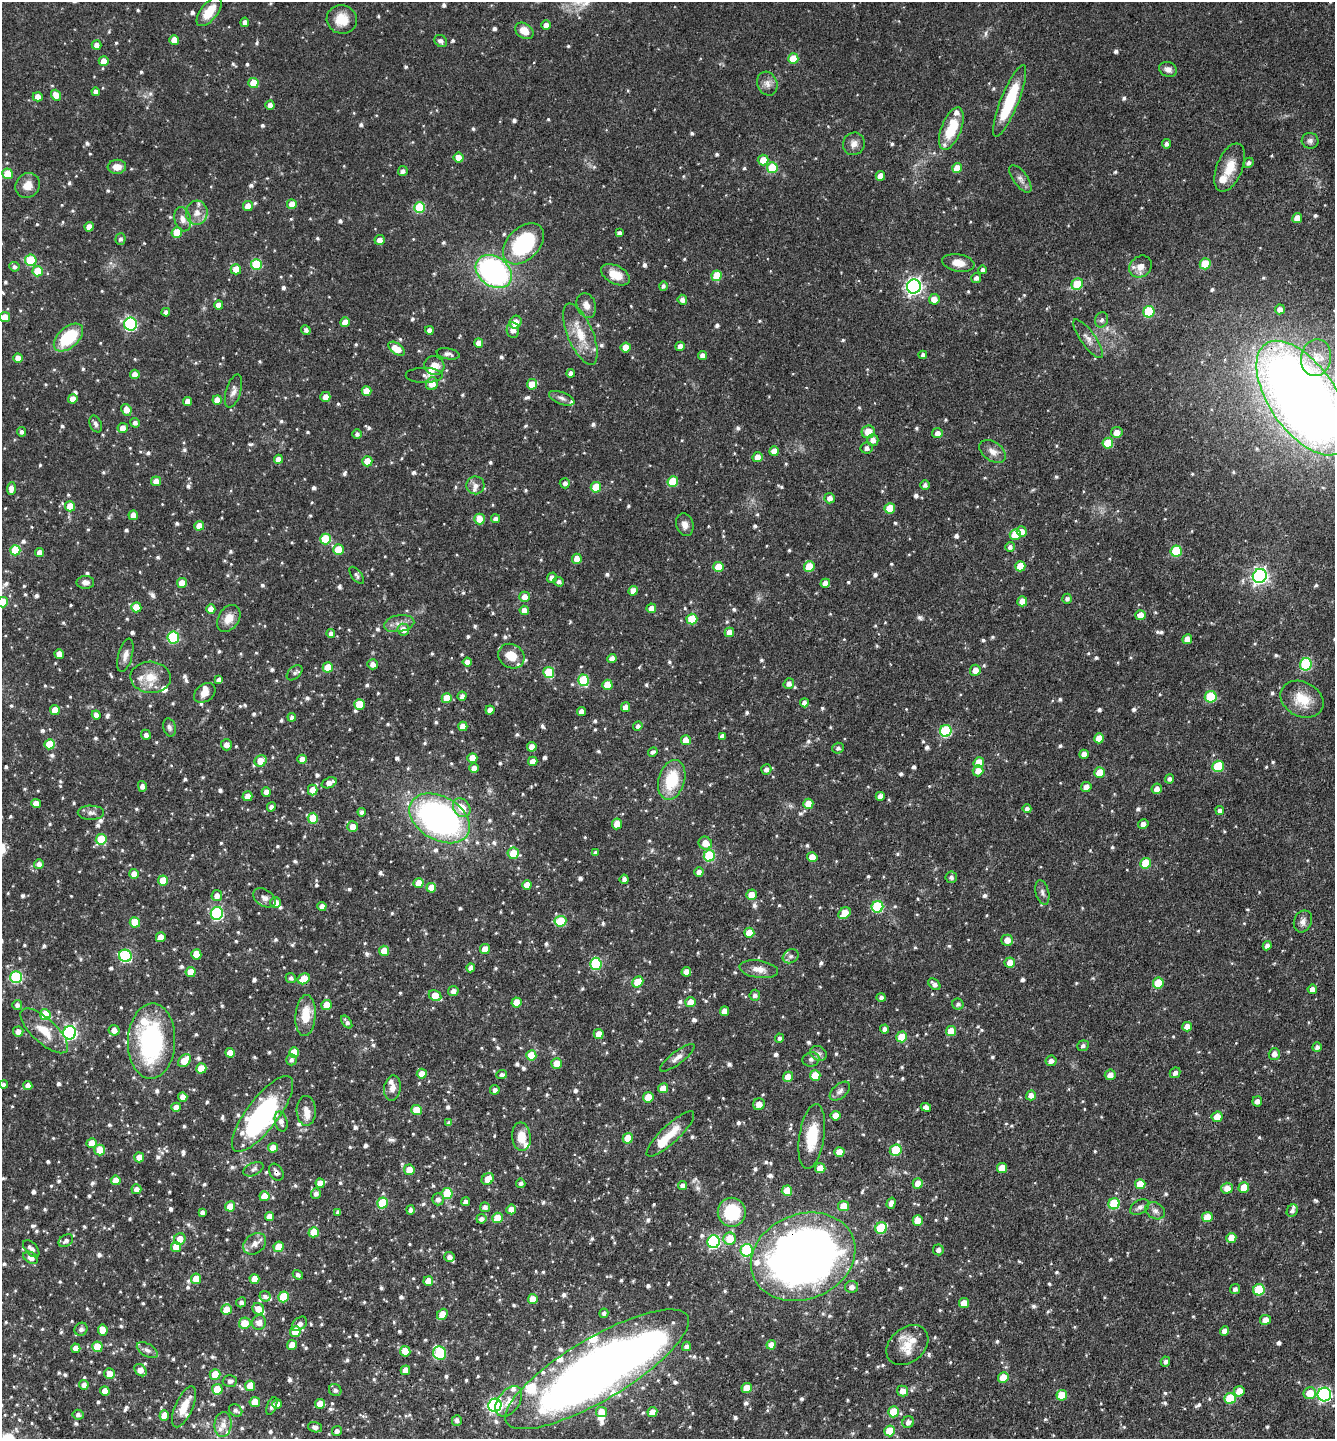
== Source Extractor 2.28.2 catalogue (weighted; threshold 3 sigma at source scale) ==
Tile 6 of 4 x 4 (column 2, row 2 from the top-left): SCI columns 1477-2809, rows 2874-4310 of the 5758 x 5749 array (HDU 1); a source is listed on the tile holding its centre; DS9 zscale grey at full resolution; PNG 1337 x 1441 px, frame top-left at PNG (2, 2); each listed source drawn as its Kron ellipse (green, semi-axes under 4 px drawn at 4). Shown black and unused: <1% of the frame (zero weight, under 3 of 4 exposures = <1% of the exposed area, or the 3 px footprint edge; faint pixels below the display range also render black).
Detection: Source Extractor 2.28.2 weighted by HDU 2 'WHT'; one run over the whole footprint, this tile lists its part. Background 0.0909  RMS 0.0041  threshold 0.0183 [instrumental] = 3 sigma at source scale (4.5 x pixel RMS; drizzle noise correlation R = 1.50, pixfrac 1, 0.05/0.05 arcsec/px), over >= 5 px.
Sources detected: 1104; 4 inside a brighter object's white glare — neither listed nor drawn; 39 inside a brighter listed object's ellipse — not listed separately; of the other 1061, all 500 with FLUX_AUTO >= 1.23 (the completeness limit of this list) listed and drawn (561 fainter detections not listed), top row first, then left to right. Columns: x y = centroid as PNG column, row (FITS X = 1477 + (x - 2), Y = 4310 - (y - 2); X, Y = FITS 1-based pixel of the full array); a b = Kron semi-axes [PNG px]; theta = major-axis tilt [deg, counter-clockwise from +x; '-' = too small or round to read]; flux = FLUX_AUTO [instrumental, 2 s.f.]
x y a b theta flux
209 12 17 8 52 7.8
342 19 15 14 - 7.7
245 22 5 4 - 1.9
546 25 5 4 - 2.2
524 31 10 7 -35 4.7
174 40 5 5 - 5.5
441 41 7 5 -41 1.5
97 45 5 4 - 2.2
793 59 5 5 - 11
104 61 5 5 - 4.5
1168 69 9 7 -24 2.4
253 83 5 5 - 8.6
767 84 12 10 -65 2.6
96 92 4 4 - 1.6
56 95 6 5 - 4.2
38 97 5 4 - 3.3
1010 101 38 9 68 23
270 105 4 4 - 1.9
951 129 22 10 68 15
1310 141 8 8 - 1.5
854 144 11 10 - 2.7
1166 144 5 4 - 1.3
459 158 5 5 - 4.7
763 160 5 5 - 5.3
1248 163 5 4 - 1.2
117 167 9 7 6 3.7
772 168 5 5 - 17
957 168 5 5 - 5.8
1230 168 25 13 68 8.1
403 171 5 4 - 1.4
7 174 5 5 - 8.1
880 176 5 4 - 3.7
1020 179 16 7 -54 2.3
28 185 13 11 44 4.4
292 204 5 5 - 4.7
248 206 5 5 - 3.8
420 208 5 5 - 20
197 213 12 11 - 3.7
1297 218 5 5 - 4.2
183 219 12 8 -75 2.7
89 227 5 4 - 3.6
177 232 5 5 - 9.4
619 233 4 4 - 1.3
121 239 5 5 - 1.3
379 240 5 4 - 2.7
523 244 24 16 45 40
31 260 6 5 - 19
958 263 16 8 -10 4.3
256 264 5 5 - 24
1205 264 5 5 - 11
14 267 5 5 - 1.3
1140 267 12 10 40 3.9
236 269 5 5 - 4.7
982 270 4 4 - 1.3
38 271 5 5 - 9.4
494 271 19 14 -37 87
615 275 15 9 -27 6.4
717 276 5 5 - 12
976 278 5 5 - 1.2
1077 284 6 5 - 16
663 286 4 4 - 1.2
914 287 7 7 - 130
934 299 5 5 - 3.8
682 300 5 5 - 2
219 305 4 4 - 3.3
586 305 12 9 -69 3.1
1280 309 5 5 - 2.2
166 312 4 4 - 1.6
1149 312 6 5 - 25
5 317 5 5 - 4.9
1102 320 8 6 70 1.4
345 322 5 4 - 4.9
516 322 6 5 - 4
130 324 6 6 - 58
306 330 5 4 - 1.4
429 330 4 4 - 2.1
513 330 8 6 -83 2.5
580 334 32 12 -67 11
68 338 17 10 42 21
1088 339 23 7 -55 3.2
479 343 4 4 - 3.5
680 346 5 4 - 2.6
626 347 5 5 - 6.4
396 349 9 5 -36 6.9
448 354 12 5 -10 1.5
703 355 4 4 - 2.4
923 355 4 3 - 1.3
18 358 5 4 - 3.9
1316 358 18 15 78 8.2
434 365 10 9 - 4.3
571 373 4 4 - 1.5
135 374 5 4 - 3.4
424 375 18 7 0 1.8
432 384 6 6 - 4.5
532 384 5 5 - 6.6
233 391 17 7 73 2.4
367 391 5 5 - 4.5
325 397 5 5 - 2.9
562 398 13 6 -21 1.8
1303 398 66 33 -55 680
73 399 5 4 - 4.1
217 400 5 4 - 3.8
188 401 4 4 - 3.3
126 410 6 5 - 4.1
135 423 5 4 - 1.6
96 424 9 6 -65 1.3
123 428 5 5 - 3.7
22 432 5 4 - 1.3
868 432 6 6 - 6.4
1117 432 5 5 - 3.9
937 433 5 5 - 2.4
357 434 5 4 - 1.3
873 440 6 5 - 2.8
1108 443 5 5 - 13
867 448 6 5 - 1.7
774 451 5 5 - 3.9
992 451 15 9 -35 3.3
757 457 5 5 - 4
278 459 4 4 - 3
367 461 5 5 - 6.1
156 481 5 5 - 3.4
673 482 5 5 - 13
565 483 5 5 - 1.5
475 485 9 9 - 2.3
925 485 5 4 - 1.3
596 487 5 5 - 11
11 488 6 4 85 2.6
830 498 5 5 - 2.3
70 506 5 5 - 6
890 508 5 5 - 11
133 515 5 4 - 4.2
479 519 5 5 - 6.4
495 519 4 4 - 1.6
685 525 11 8 -74 2.5
199 526 5 4 - 4.6
1022 532 5 5 - 3.5
1015 534 5 5 - 13
325 539 5 5 - 15
1010 547 5 5 - 1.4
15 550 5 5 - 15
338 550 5 5 - 9.2
1176 551 6 5 - 19
40 552 4 4 - 3.5
577 559 5 5 - 4.5
809 566 5 5 - 8
1020 566 5 5 - 7.3
718 567 5 5 - 8.5
357 575 10 5 -53 1.3
1260 576 7 7 - 130
552 578 5 4 - 2.3
85 582 9 6 0 2
559 582 5 5 - 1.3
182 583 5 5 - 5.6
825 583 4 4 - 3.5
633 591 5 4 - 3.5
525 597 5 5 - 3.6
1067 599 5 5 - 1.2
1022 601 5 5 - 5.3
3 602 5 5 - 10
136 607 5 5 - 7
651 608 5 4 - 3.5
211 609 4 4 - 3.8
524 610 4 4 - 3.5
1140 615 5 5 - 4
229 618 14 10 57 4.8
692 619 5 5 - 13
399 624 15 8 10 3.2
403 630 6 6 - 3.8
729 632 5 4 - 3.9
331 633 4 4 - 1.5
173 637 6 6 - 33
1187 639 5 4 - 3.7
59 654 5 4 - 3.6
125 655 17 7 74 2.7
511 656 14 11 -34 6.2
612 659 4 4 - 2.9
467 662 4 4 - 2.5
373 664 5 5 - 2.7
1306 664 6 6 - 32
328 667 5 5 - 8.9
975 670 5 5 - 3.6
549 672 5 5 - 14
295 673 9 6 42 1.3
151 677 20 15 -3 7.7
219 680 4 4 - 1.5
583 680 6 5 - 22
789 684 5 5 - 2.1
607 685 5 5 - 8
205 693 12 8 39 3.2
462 696 4 4 - 1.7
1211 697 6 5 - 22
447 698 5 5 - 8.4
1302 699 22 17 -28 9.8
804 703 4 4 - 2.6
360 704 5 5 - 9.3
625 707 5 4 - 2.8
55 710 5 5 - 5.3
490 710 4 4 - 2.7
581 712 4 4 - 2.7
96 715 4 4 - 2.4
292 717 4 4 - 1.2
463 726 4 4 - 4.3
638 726 5 4 - 1.4
169 727 9 6 -75 1.4
946 731 6 6 - 34
146 735 5 5 - 2
722 736 4 4 - 1.8
1099 738 5 5 - 5.2
686 740 5 5 - 4.4
50 744 5 5 - 9.4
226 745 6 5 - 2.3
532 747 5 4 - 3.7
838 748 5 5 - 1.3
653 752 5 4 - 1.3
1084 754 5 4 - 2.8
472 758 5 5 - 4.8
302 759 4 4 - 3.9
261 761 6 5 - 6.9
533 761 5 4 - 3.2
979 763 5 5 - 8.9
1218 766 6 5 - 19
474 768 5 4 - 3.5
766 769 5 5 - 1.6
978 771 5 5 - 3.9
1100 773 5 5 - 8
1169 779 5 4 - 1.2
672 780 20 13 74 17
329 783 8 5 22 2.4
142 786 5 4 - 1.8
1086 787 5 5 - 2.8
1157 789 5 5 - 3.1
313 790 5 4 - 3.8
266 792 5 4 - 2.4
247 796 5 5 - 3.5
880 796 4 4 - 2.7
36 803 5 4 - 3.8
808 804 5 5 - 5.9
271 807 5 4 - 1.5
462 808 10 8 -53 6.9
1027 809 4 4 - 1.5
1220 810 4 4 - 1.6
362 812 4 4 - 1.3
91 813 13 7 -1 1.8
313 818 5 5 - 9.3
440 818 33 21 -30 130
617 824 5 5 - 5.1
1143 824 5 5 - 2
352 826 5 5 - 3.8
101 839 5 5 - 14
705 843 7 6 - 5
513 853 5 5 - 8.7
595 853 4 3 - 1.3
709 856 6 5 - 28
812 857 5 5 - 3.8
1146 863 5 5 - 13
39 864 5 4 - 2.1
699 872 5 4 - 2.1
134 874 5 5 - 3.3
951 877 5 5 - 1.3
624 879 5 4 - 1.6
163 881 5 5 - 7.7
419 883 5 5 - 5.5
527 885 5 4 - 3.9
431 888 5 5 - 5.6
1042 893 12 6 -76 1.6
752 895 5 5 - 5.3
217 896 6 5 - 2.7
264 898 12 8 -33 2
276 903 5 5 - 2.7
322 906 4 4 - 2.4
877 907 6 6 - 31
217 913 6 6 - 53
845 913 7 5 44 9.8
560 921 6 5 - 16
1303 921 11 8 67 2.1
135 922 5 5 - 9
749 933 5 5 - 7
161 937 5 4 - 3.8
1007 940 6 5 - 4
1267 946 5 4 - 1.7
485 949 5 5 - 4.7
384 951 5 5 - 6
196 954 5 5 - 7.1
125 956 6 6 - 44
791 956 8 6 29 1.3
1010 963 5 5 - 3.8
596 964 6 5 - 30
471 968 4 4 - 2.2
759 969 19 8 -8 4.1
191 972 5 5 - 7
686 972 5 4 - 4
16 977 6 6 - 40
291 978 5 5 - 1.3
304 979 6 5 - 7.4
638 982 6 5 - 9.5
1158 983 5 5 - 13
934 984 7 4 -43 1.8
1312 989 5 4 - 2.5
453 991 5 5 - 1.9
755 995 5 5 - 1.4
435 996 6 5 - 7.2
881 997 5 4 - 1.4
516 1002 5 5 - 6.2
690 1002 5 5 - 5.1
958 1004 6 5 - 1.2
17 1005 5 5 - 1.6
326 1005 5 5 - 7.2
724 1011 5 4 - 3.3
45 1015 5 5 - 15
306 1015 20 10 86 9.2
347 1022 7 4 -54 1.4
1187 1027 5 5 - 3.9
885 1029 4 4 - 1.8
114 1030 5 5 - 2.9
44 1031 30 12 -43 9
951 1031 5 5 - 6.6
18 1032 5 5 - 2.7
70 1033 7 6 - 90
599 1034 5 5 - 4.8
902 1037 5 5 - 11
780 1038 4 4 - 1.3
152 1041 38 23 88 60
1083 1046 6 5 - 1.3
1317 1047 5 4 - 1.4
294 1052 5 5 - 7.6
230 1053 5 4 - 4.9
818 1053 9 7 -29 1.5
1274 1054 6 5 - 2.5
531 1055 5 5 - 9.7
677 1058 21 6 38 2.8
811 1059 8 7 - 1.4
291 1060 5 5 - 1.3
184 1061 7 5 48 7.7
1051 1061 5 5 - 2
557 1063 5 5 - 6.4
201 1068 5 5 - 6.9
1175 1073 6 5 - 1.7
422 1074 5 5 - 4.6
502 1074 5 4 - 1.3
1110 1075 5 5 - 2.7
815 1076 5 5 - 10
788 1077 5 5 - 5.2
4 1084 4 4 - 1.3
28 1085 4 4 - 2.6
392 1088 13 8 81 2.8
663 1088 5 5 - 4.2
495 1090 5 4 - 1.7
840 1091 12 7 40 1.8
1031 1095 5 5 - 2.8
183 1097 5 4 - 2.9
648 1097 5 5 - 6.4
1257 1101 5 5 - 2
759 1104 6 5 - 2.7
176 1107 5 4 - 2.7
926 1107 5 4 - 2
417 1110 5 5 - 8.6
306 1111 15 9 -88 3.7
263 1114 46 15 53 69
836 1116 5 5 - 4.5
1217 1117 5 5 - 4.2
281 1122 10 6 -75 2.2
449 1123 4 4 - 1.3
670 1134 31 9 43 8
521 1137 14 9 -84 5.9
812 1137 33 12 81 14
628 1138 5 5 - 7.4
92 1143 5 5 - 6.1
273 1148 5 5 - 4.2
100 1150 5 5 - 8.1
896 1150 6 5 - 18
839 1152 5 5 - 6.6
139 1157 5 5 - 5.2
820 1168 5 5 - 5.2
1002 1168 5 5 - 6.3
253 1169 11 6 25 1.4
409 1170 5 5 - 5.2
276 1172 9 6 -60 1.7
488 1179 6 5 - 5.2
116 1180 5 4 - 4.9
320 1183 4 4 - 3.7
521 1183 4 4 - 1.4
918 1183 5 5 - 4.1
1140 1184 5 5 - 6.7
683 1185 4 4 - 1.9
1227 1188 5 5 - 3.8
1244 1188 5 5 - 7.1
136 1189 5 5 - 2.6
787 1191 5 5 - 7
447 1193 5 5 - 14
316 1194 5 5 - 1.8
264 1196 5 5 - 6.1
438 1199 6 6 - 2
465 1202 4 4 - 2
382 1203 5 5 - 17
891 1203 6 4 73 2
1114 1204 5 5 - 21
230 1206 5 5 - 6.8
843 1206 5 5 - 6.4
485 1207 5 4 - 1.5
1140 1207 10 6 31 1.6
511 1209 5 5 - 4
411 1210 4 4 - 1.6
1155 1211 10 8 -33 1.9
1292 1211 6 5 - 1.3
202 1212 4 4 - 1.5
338 1212 4 4 - 1.5
732 1212 14 14 - 21
270 1217 5 4 - 4
1207 1217 5 5 - 6.6
498 1218 5 5 - 9.7
481 1219 5 4 - 1.7
918 1220 5 5 - 6
881 1228 6 5 - 23
314 1232 5 5 - 8.4
1231 1238 5 5 - 4.9
180 1239 6 5 - 5.2
730 1239 6 6 - 8.1
66 1241 8 5 35 1.6
714 1242 6 6 - 57
255 1244 12 9 38 3
176 1247 5 5 - 7
279 1247 5 5 - 7.6
31 1249 10 5 -48 2.3
747 1250 6 6 - 38
938 1250 5 5 - 1.6
449 1257 5 5 - 2
803 1257 54 42 22 360
31 1258 8 5 -29 2.6
298 1275 5 4 - 1.4
196 1279 5 5 - 6.1
254 1279 5 5 - 6.6
428 1281 5 5 - 4.3
852 1287 6 6 - 2
1235 1289 5 4 - 1.4
1259 1290 6 5 - 21
265 1296 5 5 - 1.4
283 1297 5 5 - 14
533 1299 5 5 - 4.7
241 1302 5 5 - 1.4
964 1303 5 5 - 4.7
258 1309 6 5 - 4.4
226 1310 5 5 - 7.2
604 1313 5 4 - 1.3
442 1314 6 5 - 6.3
1265 1320 5 5 - 3.6
259 1322 7 7 - 2.9
245 1323 6 5 - 9.7
299 1324 9 6 41 2.3
81 1329 7 6 - 1.4
103 1330 5 5 - 4.8
1225 1331 4 4 - 2.9
295 1332 5 5 - 8.6
292 1345 5 5 - 4.5
771 1345 5 4 - 4.3
907 1345 23 17 41 8
686 1346 4 4 - 1.4
97 1347 5 5 - 8.6
76 1348 4 4 - 3.1
147 1350 11 6 -30 1.7
405 1351 5 5 - 5.9
440 1353 7 6 - 33
1165 1362 5 4 - 1.3
597 1369 105 31 31 490
140 1370 7 5 -46 4.1
405 1370 5 4 - 4.3
109 1373 5 5 - 3.1
215 1374 5 5 - 7.4
1003 1378 5 5 - 8.3
230 1381 7 6 - 1.6
84 1385 5 4 - 2.6
250 1386 5 5 - 6.3
747 1388 5 5 - 8.7
217 1389 5 5 - 7.3
335 1390 6 6 - 1.5
105 1391 5 5 - 3.9
903 1391 6 5 - 3.4
1239 1391 5 5 - 4.9
1310 1393 6 6 - 6.6
1062 1395 5 5 - 9.3
1324 1395 7 7 - 82
1230 1398 5 5 - 21
509 1401 17 11 53 4.6
255 1402 5 5 - 7.3
277 1404 5 4 - 2.8
320 1404 5 5 - 5.4
495 1405 7 6 - 89
272 1406 9 4 67 1.5
184 1407 22 8 66 7.5
236 1410 7 5 -35 1.4
602 1412 5 5 - 5.8
652 1412 5 5 - 4.1
894 1412 5 5 - 12
78 1415 5 5 - 1.6
164 1416 5 4 - 5.9
457 1420 5 5 - 1.5
908 1422 6 5 - 2.2
223 1424 12 8 86 3.3
315 1427 7 5 -17 1.7
337 1431 5 5 - 1.6
890 1431 5 5 - 10
Overlapping masked pixels (flux is a lower limit): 5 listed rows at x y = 1303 398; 152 1041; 276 1172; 803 1257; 597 1369
Isophote crosses this tile's border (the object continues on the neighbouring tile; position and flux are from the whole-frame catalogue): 3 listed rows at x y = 1303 398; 3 602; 597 1369